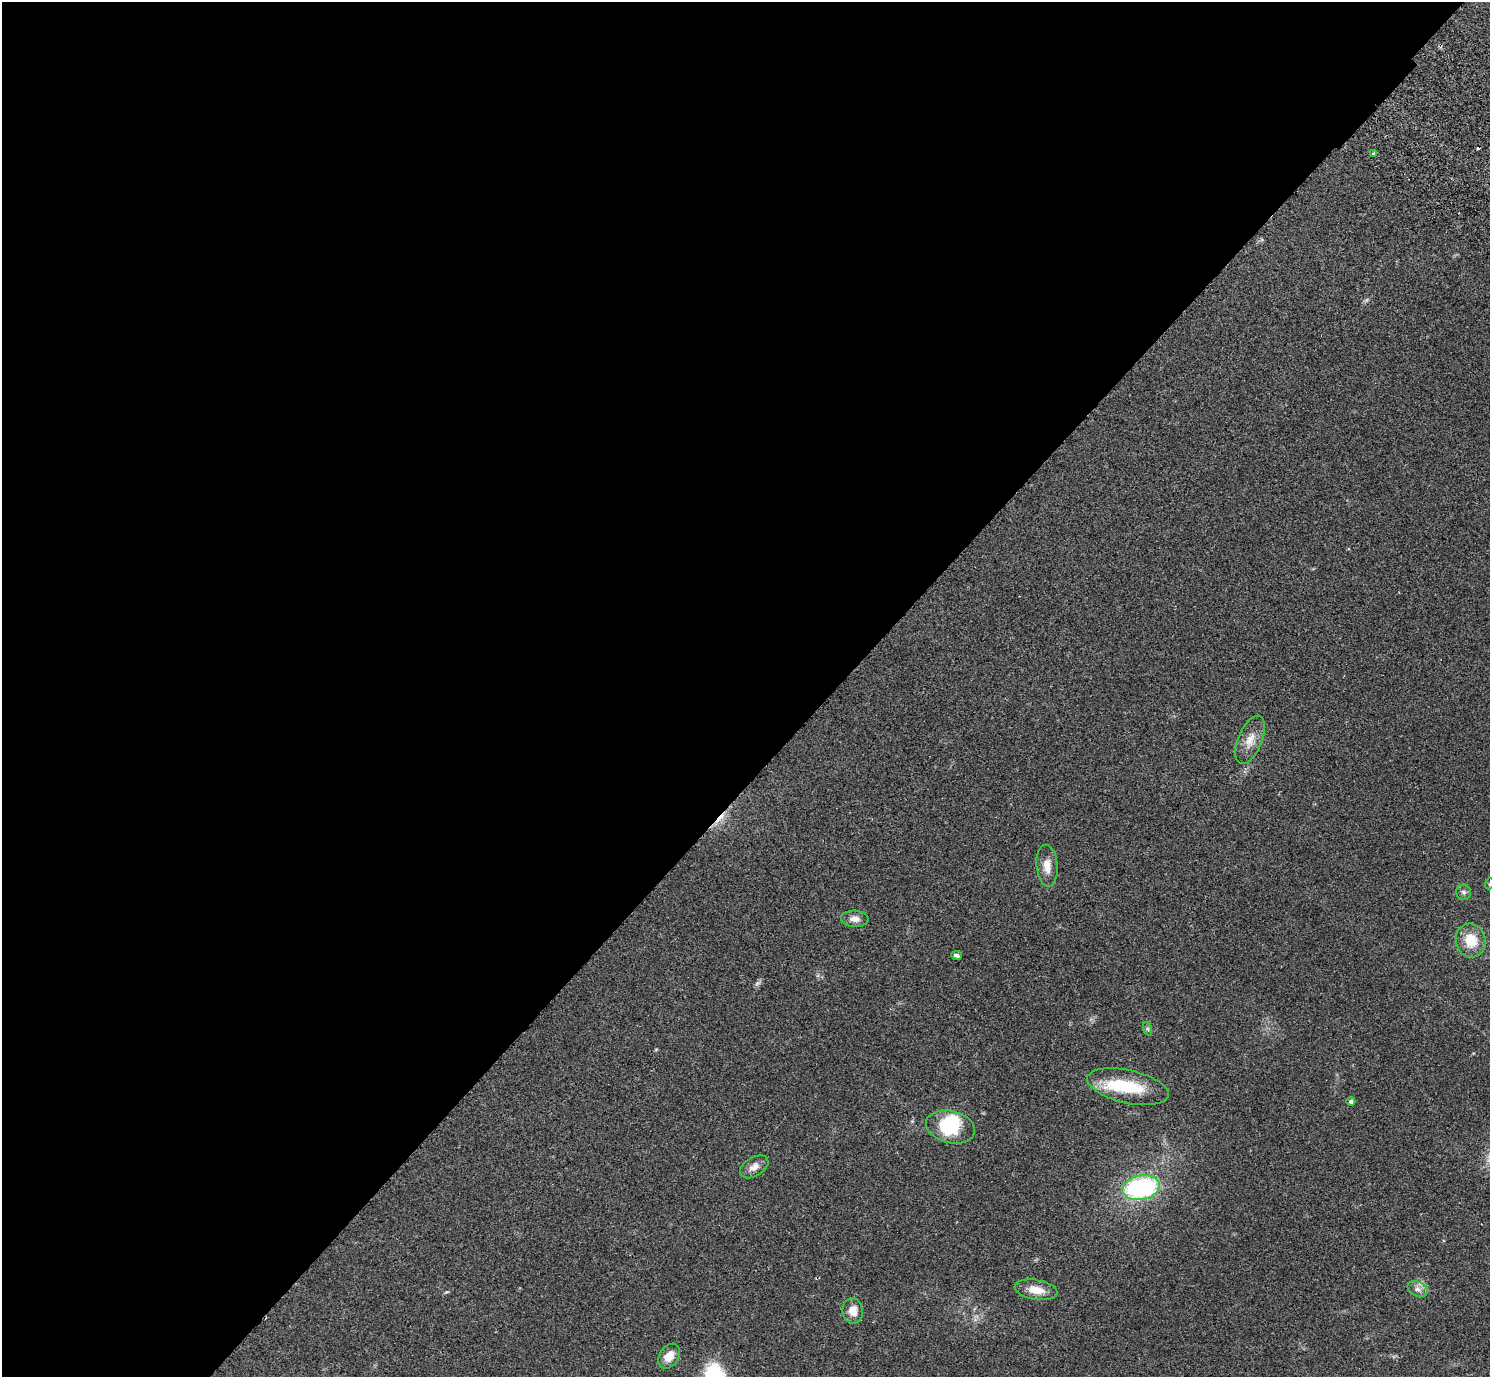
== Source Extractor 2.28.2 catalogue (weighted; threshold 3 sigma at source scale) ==
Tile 5 of 4 x 4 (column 1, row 2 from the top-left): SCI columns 40-1527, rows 2957-4331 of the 6035 x 6052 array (HDU 1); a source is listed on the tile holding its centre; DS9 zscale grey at full resolution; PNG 1492 x 1379 px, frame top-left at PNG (2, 2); each listed source drawn as its Kron ellipse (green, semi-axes under 4 px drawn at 4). Shown black and unused: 56% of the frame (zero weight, under 2 of 3 exposures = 3% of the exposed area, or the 3 px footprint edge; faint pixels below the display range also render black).
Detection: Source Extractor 2.28.2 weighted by HDU 2 'WHT'; one run over the whole footprint, this tile lists its part. Background 0.0836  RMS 0.0076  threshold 0.034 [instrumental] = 3 sigma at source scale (4.5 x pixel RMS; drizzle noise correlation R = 1.50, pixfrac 1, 0.05/0.05 arcsec/px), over >= 5 px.
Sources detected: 23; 1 too faint to see at this stretch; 1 inside a brighter object's white glare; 2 cosmic-ray / hot-pixel residue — neither listed nor drawn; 1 inside a brighter listed object's ellipse — not listed separately; the other 18 listed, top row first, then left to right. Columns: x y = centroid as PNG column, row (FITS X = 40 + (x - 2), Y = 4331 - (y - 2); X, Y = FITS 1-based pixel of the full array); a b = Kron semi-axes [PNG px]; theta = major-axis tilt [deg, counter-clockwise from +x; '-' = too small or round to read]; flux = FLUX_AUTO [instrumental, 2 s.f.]
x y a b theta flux
1373 154 3 3 - 1
1250 740 25 12 67 10
1047 866 21 10 -85 8.2
1489 884 5 3 - 0.68
1464 892 7 7 - 2.3
855 919 14 8 -3 5.2
1471 940 17 15 -75 17
957 955 5 3 - 1.7
1148 1029 7 4 -71 1.2
1128 1087 41 16 -13 34
1351 1101 4 4 - 1.8
950 1127 25 16 -14 37
754 1167 15 9 31 6.1
1141 1188 19 12 11 110
1418 1289 10 7 -26 3.4
1036 1290 21 10 -10 11
853 1311 13 10 -83 8.4
669 1356 13 9 55 9.1
Isophote crosses this tile's border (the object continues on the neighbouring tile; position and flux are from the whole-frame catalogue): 1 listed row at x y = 1489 884